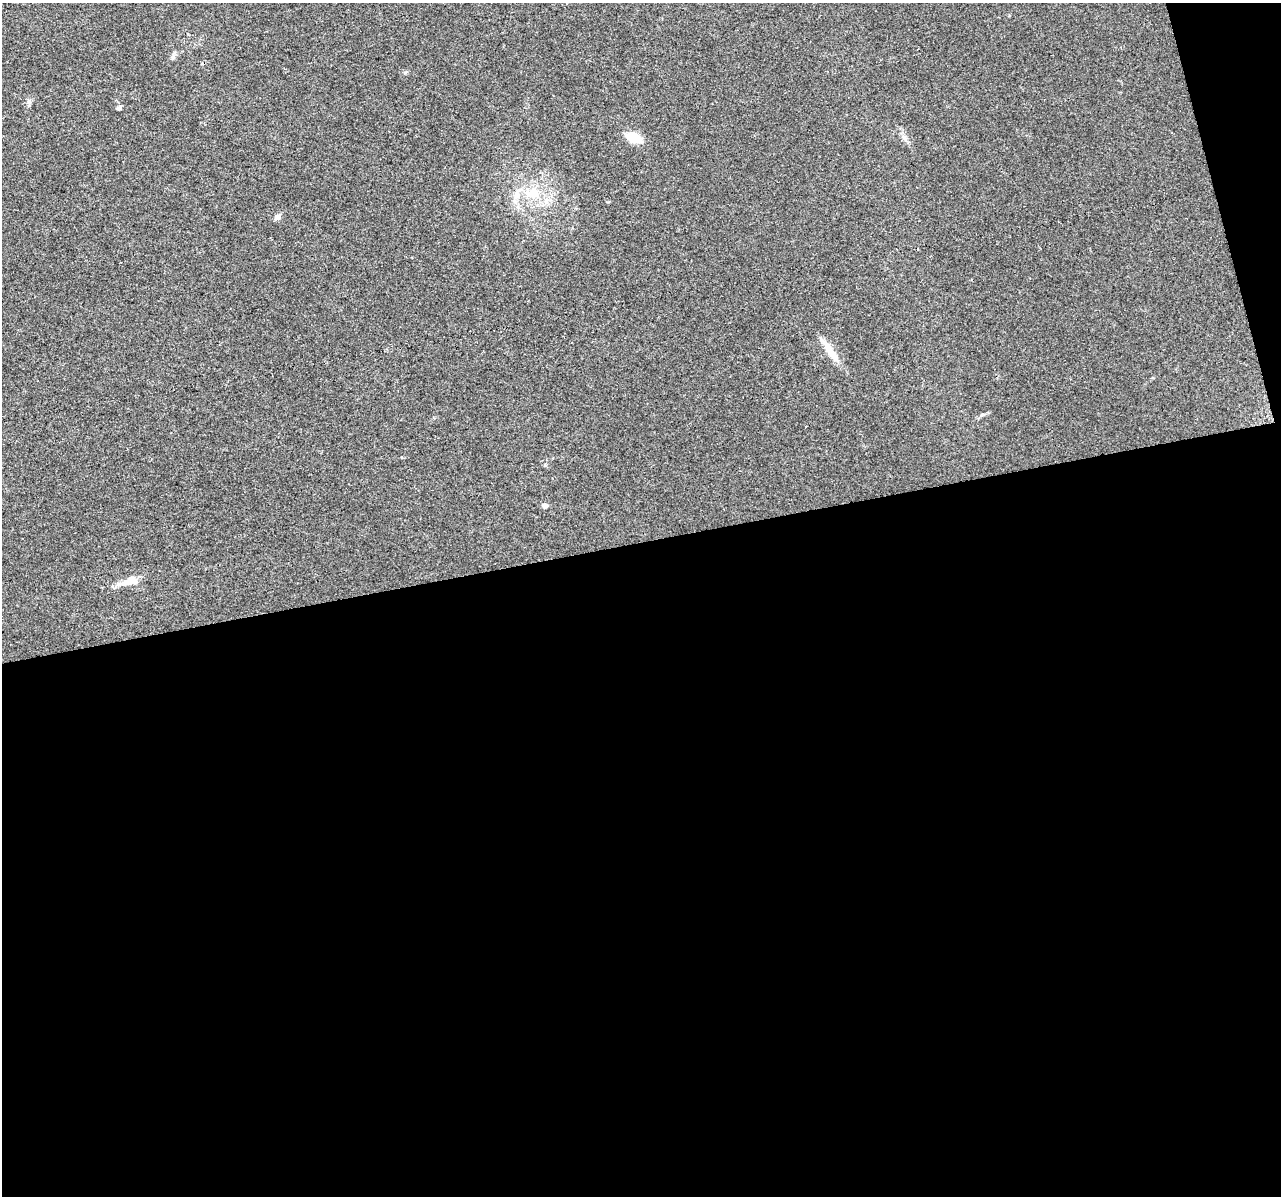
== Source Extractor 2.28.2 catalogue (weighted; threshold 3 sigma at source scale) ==
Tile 16 of 4 x 4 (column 4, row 4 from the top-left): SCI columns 3839-5117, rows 92-1285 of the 5117 x 4912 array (HDU 1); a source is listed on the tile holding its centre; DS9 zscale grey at full resolution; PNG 1283 x 1198 px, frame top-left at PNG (2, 3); no overlay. Shown black and unused: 56% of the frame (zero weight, under 2 of 3 exposures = <1% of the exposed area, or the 3 px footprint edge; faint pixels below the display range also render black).
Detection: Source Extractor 2.28.2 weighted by HDU 2 'WHT'; one run over the whole footprint, this tile lists its part. Background 0.0308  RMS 0.0062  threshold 0.028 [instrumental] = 3 sigma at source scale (4.5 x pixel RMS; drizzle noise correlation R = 1.50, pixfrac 1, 0.0396/0.0396 arcsec/px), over >= 5 px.
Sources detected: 13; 1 cosmic-ray / hot-pixel residue — not listed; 1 inside a brighter listed object's ellipse — not listed separately; the other 11 listed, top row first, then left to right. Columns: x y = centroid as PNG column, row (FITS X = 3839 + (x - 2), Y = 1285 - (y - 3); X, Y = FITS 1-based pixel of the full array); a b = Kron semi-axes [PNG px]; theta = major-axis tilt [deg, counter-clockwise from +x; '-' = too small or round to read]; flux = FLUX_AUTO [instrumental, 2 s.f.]
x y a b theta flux
173 57 7 5 -47 1.3
405 72 6 4 1 0.86
29 101 7 4 89 1.4
119 108 6 5 - 1
634 137 16 10 -24 13
903 137 10 6 -48 2.3
532 194 24 13 -17 16
277 217 8 7 - 2.2
831 353 34 9 -54 9.6
545 506 5 5 - 2.8
129 581 29 8 17 8.7